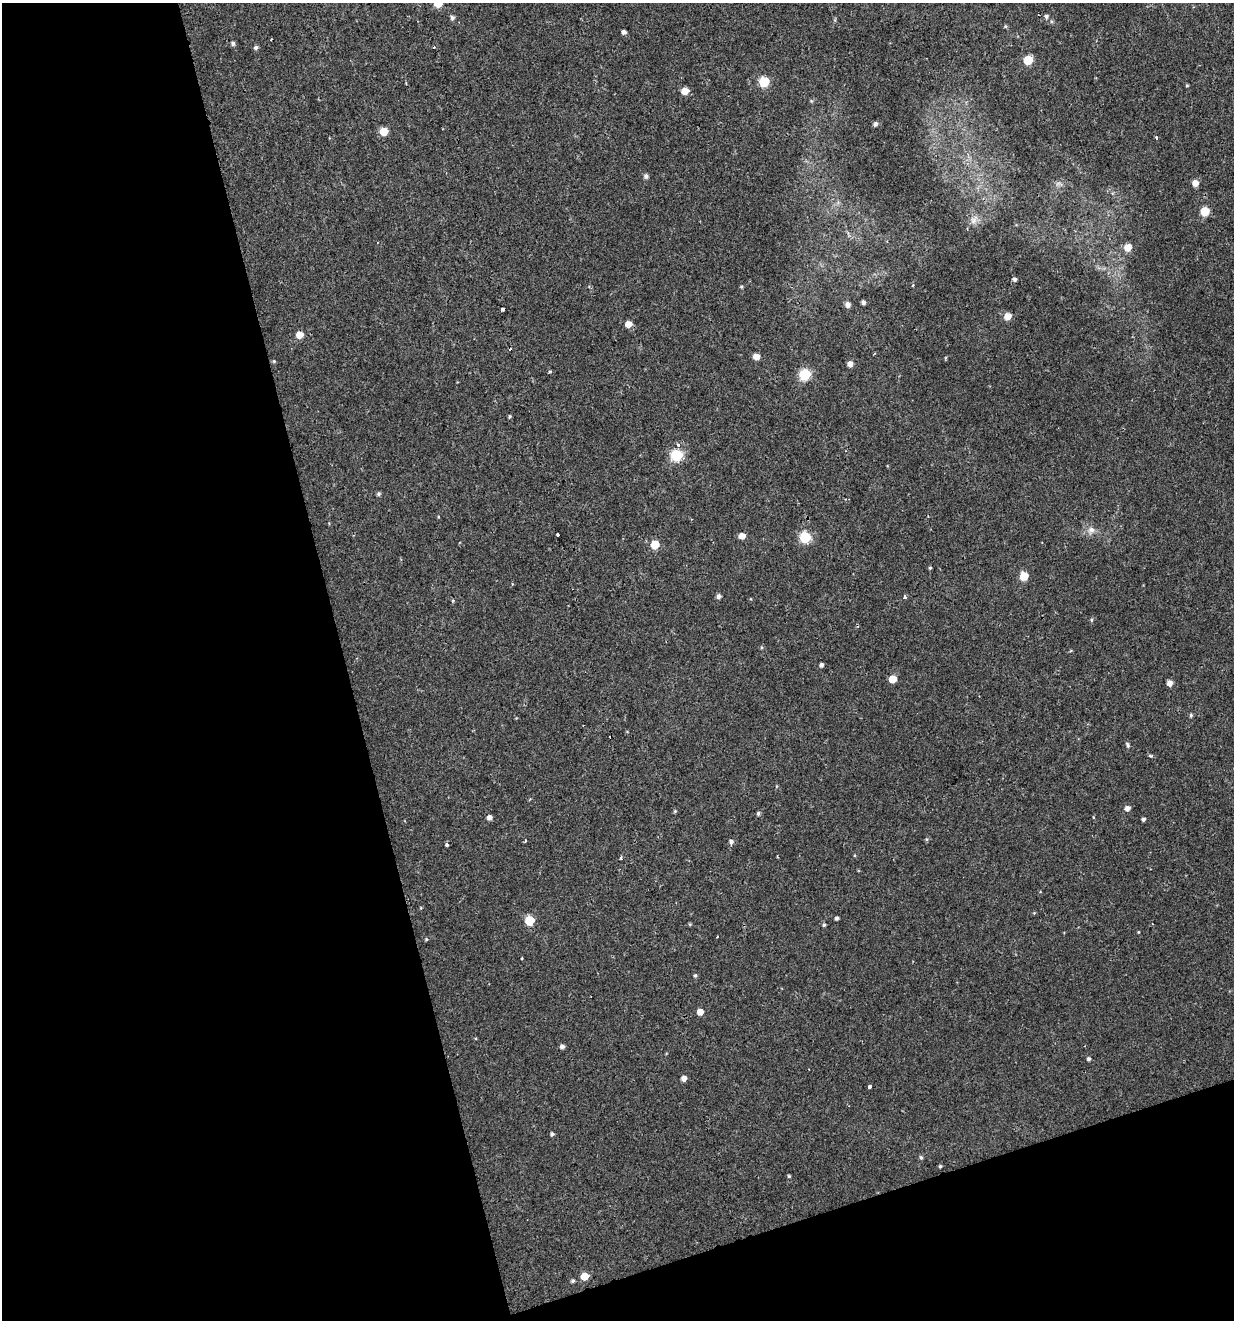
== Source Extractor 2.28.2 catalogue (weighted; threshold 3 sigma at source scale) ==
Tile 3 of 2 x 2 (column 1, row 2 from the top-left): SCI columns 53-1284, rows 1-1318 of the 2551 x 2635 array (HDU 1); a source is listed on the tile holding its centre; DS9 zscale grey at full resolution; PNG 1236 x 1322 px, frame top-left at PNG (2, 3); no overlay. Shown black and unused: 33% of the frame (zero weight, under 2 of 3 exposures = <1% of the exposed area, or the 3 px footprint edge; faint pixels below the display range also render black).
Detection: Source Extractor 2.28.2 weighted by HDU 2 'WHT'; one run over the whole footprint, this tile lists its part. Background 3.53e-04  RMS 0.0024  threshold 0.0107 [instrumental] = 3 sigma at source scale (4.5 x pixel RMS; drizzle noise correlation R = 1.50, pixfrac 1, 0.0396/0.0396 arcsec/px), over >= 5 px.
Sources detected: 85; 2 cosmic-ray / hot-pixel residue — not listed; the other 83 listed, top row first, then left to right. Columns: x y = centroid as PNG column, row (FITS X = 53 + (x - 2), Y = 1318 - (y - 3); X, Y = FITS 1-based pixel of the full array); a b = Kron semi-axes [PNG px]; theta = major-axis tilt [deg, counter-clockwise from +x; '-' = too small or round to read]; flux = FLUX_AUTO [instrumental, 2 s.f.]
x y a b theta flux
438 3 6 6 - 4.4
1046 16 5 5 - 0.5
452 18 5 5 - 0.54
1005 26 5 3 - 0.26
624 32 4 4 - 0.81
271 40 2 2 - 0.22
233 43 5 5 - 0.53
256 47 5 5 - 0.54
434 47 3 3 - 0.26
1028 60 6 5 - 7.6
764 82 6 6 - 13
1187 86 5 3 - 0.23
685 91 6 5 - 3
811 101 5 5 - 0.28
876 124 5 5 - 0.64
384 131 6 5 - 4.7
1156 137 3 2 - 0.46
646 176 5 5 - 0.67
1195 183 5 5 - 2
1205 212 6 5 - 6.5
973 221 10 6 27 1.1
1128 247 6 6 - 3
1014 279 5 4 - 0.62
741 287 5 4 - 0.27
863 302 4 4 - 0.62
847 305 6 5 - 1.1
503 309 4 3 - 1.7
1007 316 6 5 - 2.8
629 324 6 5 - 2.1
299 335 5 5 - 2.8
756 356 5 5 - 2.1
274 361 5 4 - 0.24
850 364 5 5 - 1.3
805 375 6 6 - 19
510 417 5 3 - 0.27
678 445 4 4 - 0.82
676 455 6 6 - 22
379 494 5 5 - 0.41
1091 530 10 9 - 1.4
557 534 3 3 - 0.65
742 536 5 5 - 1.8
805 537 6 6 - 18
655 544 5 5 - 5.8
930 568 4 4 - 0.27
1024 576 6 5 - 6.5
718 596 5 4 - 0.75
905 597 5 4 - 0.4
453 601 5 4 - 0.26
1091 620 5 3 - 0.29
821 665 4 4 - 0.66
892 679 5 5 - 4.3
1170 683 5 5 - 1.4
1191 715 5 4 - 0.4
1128 745 7 4 -70 0.47
1150 756 5 4 - 0.31
1127 808 5 5 - 1.1
675 811 5 4 - 0.27
758 814 6 4 88 0.38
489 817 5 5 - 0.9
1143 819 4 3 - 0.57
525 841 4 3 - 0.26
731 841 5 5 - 0.72
446 844 4 3 - 1.2
777 856 4 2 - 0.21
621 858 4 3 - 0.3
837 918 4 3 - 0.45
529 920 5 5 - 11
824 925 5 4 - 0.37
1138 932 4 3 - 0.16
426 939 5 4 - 0.26
522 958 3 2 - 0.22
695 975 5 4 - 0.34
700 1012 5 5 - 2.2
562 1046 5 4 - 0.78
1088 1059 4 4 - 0.45
684 1078 4 4 - 1.5
869 1086 3 3 - 0.83
552 1134 4 4 - 0.45
921 1157 5 4 - 0.36
940 1166 4 4 - 0.3
789 1176 4 3 - 0.26
584 1276 5 5 - 4.3
573 1281 5 4 - 0.43
Isophote crosses this tile's border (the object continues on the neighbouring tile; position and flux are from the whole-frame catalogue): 1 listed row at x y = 438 3